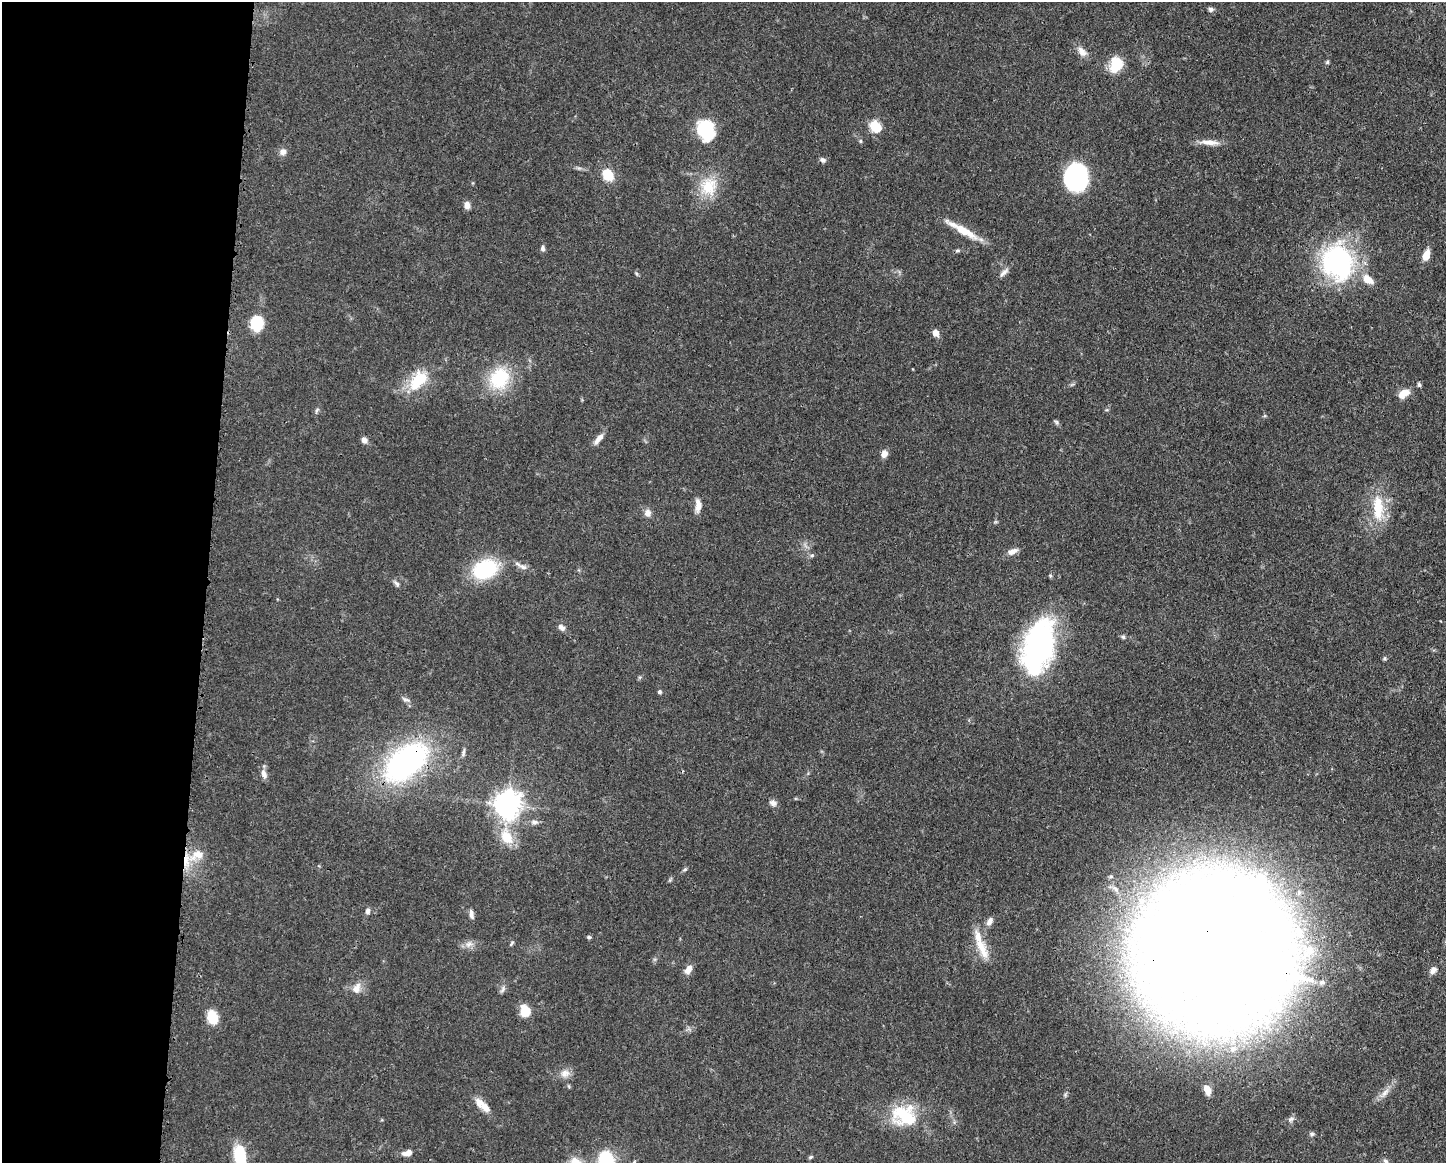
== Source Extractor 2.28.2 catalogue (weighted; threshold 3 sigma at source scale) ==
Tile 4 of 3 x 4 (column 1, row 2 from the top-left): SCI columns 116-1559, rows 2324-3484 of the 4676 x 4645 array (HDU 1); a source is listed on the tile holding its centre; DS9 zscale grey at full resolution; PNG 1448 x 1165 px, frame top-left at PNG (2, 2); no overlay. Shown black and unused: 14% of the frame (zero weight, under 3 of 4 exposures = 1% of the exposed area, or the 3 px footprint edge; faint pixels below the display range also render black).
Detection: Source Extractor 2.28.2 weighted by HDU 2 'WHT'; one run over the whole footprint, this tile lists its part. Background 0.0544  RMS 0.0032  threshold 0.0145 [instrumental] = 3 sigma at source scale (4.5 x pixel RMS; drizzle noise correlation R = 1.50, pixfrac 1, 0.05/0.05 arcsec/px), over >= 5 px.
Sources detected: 87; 4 inside a brighter listed object's ellipse — not listed separately; the other 83 listed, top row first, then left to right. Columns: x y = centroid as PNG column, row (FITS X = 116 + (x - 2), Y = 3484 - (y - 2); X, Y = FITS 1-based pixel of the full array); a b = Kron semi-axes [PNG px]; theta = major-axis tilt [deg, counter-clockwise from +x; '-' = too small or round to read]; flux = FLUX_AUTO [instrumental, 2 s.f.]
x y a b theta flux
1211 9 7 6 - 0.8
1082 52 15 9 -48 2.5
1327 62 5 5 - 0.47
1116 65 16 12 67 8.6
875 126 7 6 - 18
705 129 18 14 -72 22
860 141 5 4 - 0.44
1210 142 27 7 -5 3.2
283 152 10 8 16 1.6
822 160 8 6 -33 0.93
608 175 10 8 -55 9
1076 177 21 17 88 48
708 186 26 23 65 10
467 205 8 7 - 1.9
965 231 42 8 -30 7.4
543 248 7 5 -84 0.87
957 250 8 4 1 0.57
1426 256 10 6 72 4.2
1338 261 37 31 -70 59
1004 272 16 6 44 1.5
1368 279 15 9 -37 3.9
256 323 13 11 -89 13
935 333 6 5 - 2.8
499 379 31 26 63 17
418 380 31 17 49 12
1419 385 5 4 - 0.64
1404 394 15 9 33 3.3
317 410 8 5 60 0.65
1056 422 8 5 -50 0.63
598 439 16 6 52 2.3
364 440 7 6 - 1.6
884 454 9 7 66 1.9
698 505 18 7 89 2.4
1378 508 39 14 -86 11
647 513 9 9 - 1.7
1012 551 13 7 22 2.2
812 555 6 4 1 0.52
523 567 14 7 -24 1.7
485 569 29 21 20 21
397 584 9 6 -57 0.93
561 627 9 6 -40 1.4
1123 637 6 5 - 0.57
1038 647 48 25 78 89
1385 658 5 5 - 0.47
659 692 5 5 - 0.59
406 700 12 6 -17 1.2
463 752 11 4 82 0.85
406 762 50 28 39 79
264 774 13 7 -72 1.8
773 803 10 7 -33 1.3
507 804 9 9 - 320
535 822 9 6 -5 1.1
506 837 23 15 -65 7.8
197 855 22 13 19 6
685 869 6 4 44 0.5
368 911 8 6 79 0.93
471 914 12 5 -82 1.3
989 921 11 7 60 1.7
1299 931 12 11 - 4.7
589 937 5 4 - 0.57
469 944 11 7 21 1.8
511 944 9 3 51 0.49
982 948 32 11 -64 6.8
1214 950 71 62 -77 1900
688 969 11 7 56 2.4
1433 970 10 7 47 1.6
1322 982 8 7 - 1.5
356 988 16 11 63 3
503 989 10 6 62 1
525 1011 10 8 -88 7
212 1018 10 7 -73 12
1233 1049 9 9 - 2.4
565 1073 14 11 16 2.5
1207 1090 9 6 -67 3.5
1385 1093 16 6 50 2.3
479 1102 16 10 -51 2.9
905 1116 35 23 -21 18
1291 1119 9 6 35 1.1
1312 1134 7 5 -14 0.69
407 1153 11 6 15 2.4
240 1155 20 11 -79 13
810 1157 7 4 27 0.46
1385 1161 8 5 -37 0.77
Overlapping masked pixels (flux is a lower limit): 2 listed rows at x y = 406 762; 1214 950
Isophote crosses this tile's border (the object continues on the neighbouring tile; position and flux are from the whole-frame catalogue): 1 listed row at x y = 240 1155